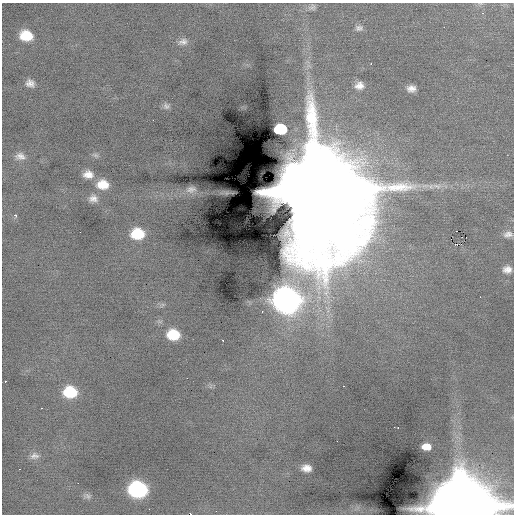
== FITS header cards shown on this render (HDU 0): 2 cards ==
NAXIS1  =                  512 / Axis length
NAXIS2  =                  512 / Axis length

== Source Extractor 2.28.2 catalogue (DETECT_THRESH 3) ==
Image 512 x 512 px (HDU 0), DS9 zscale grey, 1 PNG px = 1 image px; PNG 516 x 516 px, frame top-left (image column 1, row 512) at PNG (2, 3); no overlay
Background -0.198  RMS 0.92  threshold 2.77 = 3 sigma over >= 5 px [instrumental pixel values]
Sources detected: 51; all 51 listed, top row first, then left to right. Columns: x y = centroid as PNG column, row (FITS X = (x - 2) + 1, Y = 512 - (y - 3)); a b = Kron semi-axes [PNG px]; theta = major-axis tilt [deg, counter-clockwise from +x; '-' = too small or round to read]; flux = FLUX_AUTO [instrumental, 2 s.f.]
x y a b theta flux
480 4 7 4 18 1.0e+02
312 7 11 8 17 2.5e+02
483 13 3 3 - 8.7e+01
359 28 11 8 -5 2.8e+02
26 36 12 9 -13 1.6e+03
183 42 12 8 17 3.2e+02
371 64 3 2 - 5.0e+02
30 83 9 7 -21 3.9e+02
359 86 12 10 7 5.4e+02
411 88 8 6 3 4.0e+02
166 106 9 8 - 2.1e+02
153 120 2 2 - 4.7e+01
280 129 11 9 -4 3.4e+03
96 155 9 5 -26 1.6e+02
20 156 13 10 -8 4.3e+02
88 174 12 9 -3 6.1e+02
103 184 13 10 -4 1.1e+03
431 186 8 8 - 2.4e+02
437 186 15 7 -11 4.5e+02
191 189 13 8 10 3.2e+02
316 190 34 28 -72 2.4e+06
93 198 12 10 -2 4.2e+02
15 215 3 3 - 6.9e+02
80 232 3 2 - 4.5e+01
137 234 12 10 1 2.0e+03
508 234 13 9 8 3.9e+02
455 244 3 2 - 3.7e+02
507 269 11 9 4 4.5e+02
286 300 15 13 -14 4.8e+04
262 311 3 2 - 2.0e+02
173 335 11 9 -8 1.8e+03
223 340 2 2 - 2.1e+02
5 381 3 2 - 3.4e+02
343 386 2 2 - 4.3e+02
70 392 12 10 -4 2.4e+03
41 408 2 2 - 3.7e+02
394 427 2 2 - 1.3e+02
398 428 3 2 - 1.6e+02
337 441 2 2 - 4.1e+01
426 447 8 6 -5 1.4e+03
34 456 12 8 12 3.1e+02
306 468 9 7 -4 5.3e+02
19 469 3 2 - 3.2e+02
78 483 2 2 - 5.2e+02
138 489 13 11 -8 9.2e+03
87 496 12 7 -16 2.5e+02
462 507 20 15 -2 1.1e+06
357 508 13 8 40 3.7e+02
149 509 2 2 - 2.1e+02
216 511 2 2 - 9.1e+01
191 514 2 2 - 1.6e+03
At the frame edge (FLAGS 8, measured only in part): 3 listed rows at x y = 480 4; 462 507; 191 514